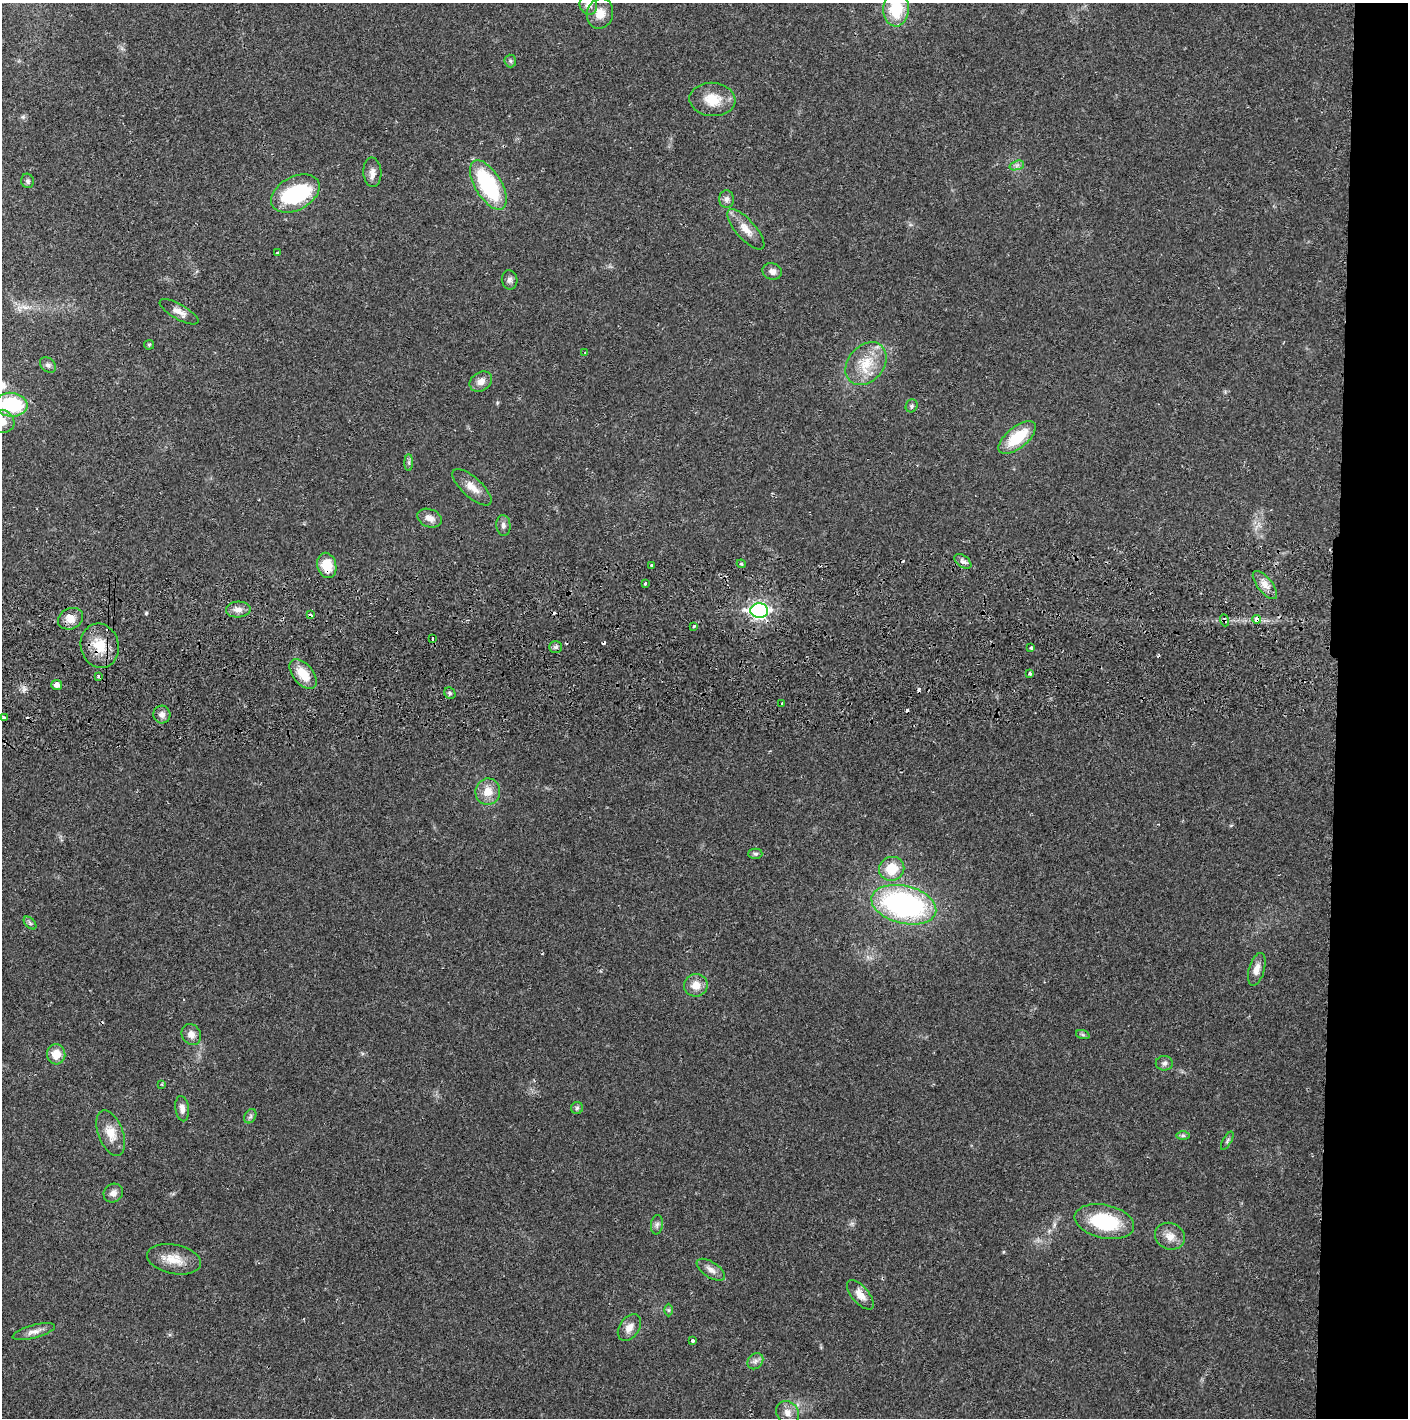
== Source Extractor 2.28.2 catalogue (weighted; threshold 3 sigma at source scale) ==
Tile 6 of 3 x 3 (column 3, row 2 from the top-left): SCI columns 2816-4221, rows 1471-2886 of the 4228 x 4359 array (HDU 1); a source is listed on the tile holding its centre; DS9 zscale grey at full resolution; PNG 1410 x 1420 px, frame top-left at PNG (2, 3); each listed source drawn as its Kron ellipse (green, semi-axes under 4 px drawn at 4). Shown black and unused: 5% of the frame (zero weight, under 2 of 3 exposures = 3% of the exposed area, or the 3 px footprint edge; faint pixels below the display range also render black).
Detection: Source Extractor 2.28.2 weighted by HDU 2 'WHT'; one run over the whole footprint, this tile lists its part. Background 0.0214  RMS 0.0035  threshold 0.0156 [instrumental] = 3 sigma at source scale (4.5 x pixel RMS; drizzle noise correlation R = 1.50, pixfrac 1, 0.05/0.05 arcsec/px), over >= 5 px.
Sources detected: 97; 1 inside a brighter object's white glare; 10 cosmic-ray / hot-pixel residue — neither listed nor drawn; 1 inside a brighter listed object's ellipse — not listed separately; the other 85 listed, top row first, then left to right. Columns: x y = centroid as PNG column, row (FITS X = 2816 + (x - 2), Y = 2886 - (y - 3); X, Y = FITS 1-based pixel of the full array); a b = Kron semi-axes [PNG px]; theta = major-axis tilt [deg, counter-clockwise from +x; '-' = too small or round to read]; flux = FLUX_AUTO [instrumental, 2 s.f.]
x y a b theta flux
588 5 10 8 -67 2.2
896 9 17 12 87 14
600 13 15 13 74 4.6
510 61 6 6 - 0.71
712 99 23 16 -5 7.5
1017 165 7 4 18 0.94
372 172 15 9 -86 2.1
28 181 7 6 - 0.81
488 185 28 13 -59 32
295 193 26 16 28 28
726 199 9 7 -90 1.3
746 229 25 9 -48 4.3
278 253 4 3 - 0.61
772 271 10 8 -20 1.8
510 280 9 8 - 1.2
179 312 22 7 -30 2.7
149 345 5 4 - 0.41
585 353 4 3 - 0.41
866 364 24 18 50 9.6
48 365 9 6 -43 1.1
481 382 12 9 34 2.4
11 405 16 12 -6 24
912 406 7 5 62 0.7
2 421 12 11 - 3.7
1017 438 22 10 39 12
409 463 8 4 -89 0.73
472 487 25 9 -42 4.1
430 518 12 9 -21 2.7
503 525 10 7 -86 1.4
963 561 9 5 -36 1.2
741 564 4 3 - 0.54
327 565 13 9 -76 7.8
652 565 4 3 - 1.4
645 583 3 3 - 0.84
1265 585 17 7 -51 2.8
238 609 12 8 3 2.1
759 611 9 7 0 99
310 615 4 3 - 2.5
70 619 13 10 25 3.2
1257 619 4 4 - 3.7
1224 620 6 3 -70 0.55
694 626 3 2 - 0.94
432 639 4 3 - 1.6
100 646 22 19 -76 8.9
556 647 6 5 - 0.88
1031 648 3 3 - 0.92
303 674 17 10 -52 6.9
1030 674 3 3 - 1
98 676 3 3 - 0.57
57 685 5 5 - 1.9
450 693 6 5 - 0.67
782 703 3 3 - 0.88
162 714 9 8 - 1.9
4 718 4 3 - 2.8
488 792 13 12 - 4.7
755 854 7 5 -1 0.65
892 869 12 12 - 8.2
904 905 33 19 -14 75
30 923 8 4 -46 0.7
1257 969 17 8 74 2.8
696 985 12 11 - 3.9
191 1034 11 9 -57 2.3
1083 1035 7 4 -19 0.57
56 1054 10 9 - 4.9
1164 1063 8 7 - 1.1
162 1084 4 3 - 0.34
577 1108 6 6 - 0.74
182 1109 13 7 -83 1.8
250 1116 7 5 60 0.91
111 1133 24 12 -69 5.3
1183 1135 7 4 0 0.64
1227 1141 10 3 61 0.65
113 1193 10 9 - 1.8
1104 1222 30 16 -12 22
657 1225 10 6 82 1
1170 1236 15 13 -24 3.6
174 1259 27 14 -11 6.5
711 1270 16 7 -33 2.3
860 1295 18 8 -49 3.2
668 1310 6 4 -90 0.52
629 1328 15 10 56 2.7
34 1332 22 6 15 2.4
692 1341 3 3 - 0.85
755 1361 9 7 46 1.3
787 1413 12 10 -50 2.6
Overlapping masked pixels (flux is a lower limit): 5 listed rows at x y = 327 565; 310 615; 1257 619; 1224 620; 100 646
Isophote crosses this tile's border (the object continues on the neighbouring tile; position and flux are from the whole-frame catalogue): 5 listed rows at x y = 588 5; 896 9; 11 405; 2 421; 4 718